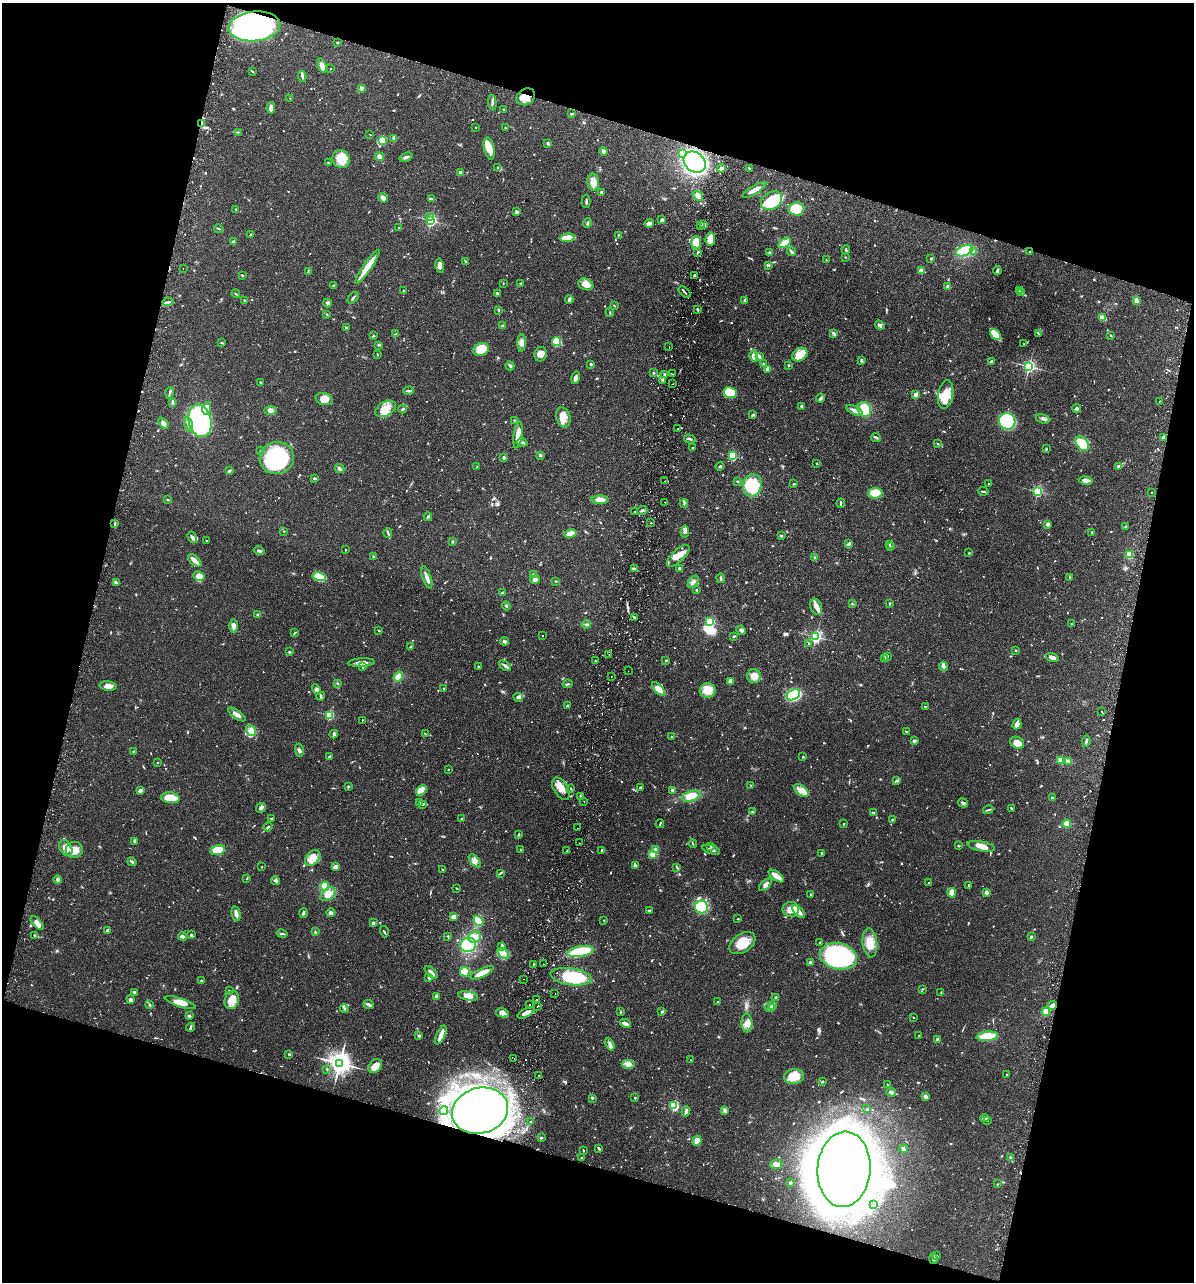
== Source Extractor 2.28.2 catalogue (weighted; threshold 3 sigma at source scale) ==
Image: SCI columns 182-4946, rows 23-5140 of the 5251 x 5158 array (HDU 1 of 3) = the unmasked area's bounding box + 8 px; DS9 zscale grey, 4 x 4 block average (1 PNG px = mean of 4 x 4 image px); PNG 1196 x 1284 px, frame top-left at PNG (2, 3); each listed source drawn as its Kron ellipse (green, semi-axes under 4 px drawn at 4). Shown black and unused: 32% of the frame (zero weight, under 2 of 3 exposures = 3% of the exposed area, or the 3 px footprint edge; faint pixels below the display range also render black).
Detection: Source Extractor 2.28.2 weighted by HDU 2 'WHT'. Background 0.0649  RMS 0.005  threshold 0.0226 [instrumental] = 3 sigma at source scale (4.5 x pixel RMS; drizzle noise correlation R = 1.50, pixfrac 1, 0.05/0.05 arcsec/px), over >= 5 px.
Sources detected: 1124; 12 too faint to see at this stretch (4 x 4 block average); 19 inside a brighter object's white glare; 9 cosmic-ray / hot-pixel residue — neither listed nor drawn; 21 coinciding with a brighter row at this scale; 40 inside a brighter listed object's ellipse — not listed separately; of the other 1023, all 500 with FLUX_AUTO >= 1.9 (the completeness limit of this list) listed and drawn (523 fainter detections not listed), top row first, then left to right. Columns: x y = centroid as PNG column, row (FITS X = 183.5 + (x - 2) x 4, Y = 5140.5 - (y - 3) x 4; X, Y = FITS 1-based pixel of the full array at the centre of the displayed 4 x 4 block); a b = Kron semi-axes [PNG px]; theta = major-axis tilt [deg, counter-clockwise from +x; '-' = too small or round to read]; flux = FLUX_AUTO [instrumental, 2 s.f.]
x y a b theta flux
255 26 26 15 6 700
337 42 3 2 - 2.4
322 66 7 4 -70 23
330 69 2 2 - 2.1
252 71 3 2 - 2.5
302 76 5 2 - 4.5
361 89 3 2 - 3
526 97 10 8 33 36
290 98 2 2 - 1.9
492 103 8 2 -87 8
271 108 5 3 - 16
503 109 3 2 - 2.3
571 114 3 2 - 4.4
202 123 3 2 - 3.6
476 127 2 2 - 1.9
505 128 3 2 - 2
238 132 3 2 - 1.9
370 134 2 2 - 2.6
394 138 3 3 - 6.8
382 140 3 3 - 82
548 144 3 3 - 3.5
489 148 11 5 -78 43
603 151 4 4 - 7.6
682 153 3 2 - 2.5
379 157 4 4 - 7.9
406 157 7 3 18 8.4
341 159 9 8 - 63
695 162 12 9 -38 410
328 163 3 2 - 2.9
497 167 3 2 - 2.8
721 168 4 3 - 6.4
749 168 3 2 - 2.6
460 173 3 2 - 6.8
593 182 8 6 -84 24
754 190 13 3 30 20
601 192 3 2 - 5.7
698 196 6 4 -39 17
383 198 5 3 - 16
431 199 4 3 - 4.4
586 201 7 2 -90 5.8
772 201 11 8 30 120
236 209 2 2 - 3.8
796 209 8 6 6 81
516 212 3 3 - 6.4
430 217 3 2 - 13
431 220 2 2 - 620
662 220 3 2 - 9.3
588 223 5 2 - 5.5
649 223 4 4 - 12
704 224 4 3 - 7
700 225 2 2 - 4.4
399 228 2 2 - 2.2
219 229 5 2 - 2.6
250 235 3 2 - 2.9
618 235 2 2 - 3.1
567 238 7 4 7 40
710 239 7 4 85 38
233 242 3 2 - 3.5
696 242 6 5 - 59
785 243 7 3 35 37
846 250 4 2 - 3.6
965 251 9 5 21 110
698 252 3 2 - 4.8
769 252 4 2 - 3.5
791 252 4 2 - 6
974 252 3 2 - 3.8
1030 252 2 2 - 5
845 257 2 2 - 2.4
931 259 2 2 - 11
826 260 3 2 - 2
465 261 3 2 - 2
769 265 3 2 - 2.3
440 266 7 3 -77 11
367 267 20 3 55 62
183 268 2 2 - 2.7
308 271 4 2 - 3
921 271 4 3 - 22
997 271 4 2 - 8.2
242 275 3 2 - 3.3
694 275 3 2 - 4
520 283 2 2 - 3.5
503 284 2 2 - 2.3
586 284 8 5 -23 26
333 285 2 2 - 2
948 286 3 3 - 4
404 291 3 2 - 2.6
1019 291 3 2 - 2.5
685 292 7 2 -42 3.6
497 293 2 2 - 6.8
1022 293 3 2 - 2.3
236 294 4 2 - 2.7
353 298 6 2 50 5.4
569 299 4 2 - 11
745 300 3 2 - 2.5
244 301 3 2 - 2.8
1136 301 4 3 - 12
168 302 5 2 - 5.6
327 303 4 4 - 7.8
614 305 4 2 - 2.3
697 309 2 2 - 5.1
499 310 3 2 - 3.3
610 312 5 2 - 3.4
327 314 3 2 - 2.2
1102 318 4 2 - 49
880 325 5 3 - 5.7
502 326 2 2 - 2.5
346 328 3 2 - 6.6
1038 333 3 2 - 2.9
396 334 4 2 - 4.4
834 334 3 2 - 10
995 334 6 3 -44 92
1111 335 2 2 - 2.5
373 336 3 2 - 3.1
557 342 4 4 - 84
222 343 4 2 - 3
522 343 8 4 88 17
1024 344 2 2 - 2.1
379 345 2 2 - 2.1
669 347 2 2 - 1.9
481 349 8 6 22 65
541 354 7 6 - 29
377 355 3 2 - 2.1
800 355 8 6 33 25
754 356 5 3 - 18
759 356 3 2 - 7.7
861 361 4 2 - 4.7
992 361 4 2 - 6.8
591 364 3 2 - 3.9
764 364 3 2 - 3
789 365 3 2 - 2.6
510 366 5 2 - 7.9
1029 366 2 2 - 740
767 369 3 3 - 8.1
654 373 3 2 - 2.3
665 374 3 2 - 6.8
673 374 2 2 - 5.3
576 378 6 4 74 10
663 380 4 2 - 4.1
261 382 2 2 - 2.3
673 384 2 2 - 3.8
409 391 5 2 - 4.5
730 392 6 5 - 81
169 393 6 2 76 5.3
916 395 2 2 - 67
946 395 15 7 81 47
821 398 4 3 - 6
324 399 8 6 -16 23
1159 401 2 2 - 3.5
172 402 3 3 - 4.4
801 406 2 2 - 8
207 408 6 4 78 27
1077 408 4 2 - 9.6
385 409 11 7 28 46
403 409 4 2 - 6.5
864 409 8 6 -58 67
270 410 6 4 2 11
855 410 9 3 -27 17
753 415 4 2 - 2.9
563 417 10 7 -74 34
1043 419 7 4 -16 9.6
515 420 3 2 - 3.2
200 421 17 11 -77 550
1007 421 8 8 - 210
163 423 6 4 -51 11
189 425 8 4 -78 14
678 428 2 2 - 2
518 435 13 4 82 30
876 437 5 2 - 4.8
1163 437 3 2 - 5
690 439 6 2 -15 4.7
522 442 5 2 - 7.8
938 444 3 2 - 2.1
1082 444 8 5 -52 88
692 448 2 2 - 2.7
1046 449 3 2 - 2.7
260 451 2 2 - 3.5
540 455 3 2 - 6.2
733 456 2 2 - 280
277 458 17 16 - 330
504 458 3 2 - 8.4
817 464 2 2 - 1.9
720 466 4 2 - 3.4
1118 466 3 3 - 4.7
477 467 2 2 - 2.6
339 469 5 2 - 5.1
229 471 3 2 - 4.8
314 478 3 2 - 4
1086 480 7 3 -10 18
665 481 2 2 - 2.5
737 481 3 2 - 3
794 484 3 2 - 2.5
988 484 2 2 - 3.6
752 485 11 9 76 180
983 491 5 2 - 3.8
1038 491 2 2 - 400
1152 492 2 2 - 2
875 493 7 5 5 49
168 500 2 2 - 2.8
600 500 8 4 -1 26
665 502 2 2 - 1.9
684 503 4 2 - 3.4
841 503 4 2 - 3.4
642 510 5 2 - 5.7
634 512 2 2 - 5.2
428 517 4 2 - 4.4
651 523 2 2 - 4.3
115 524 3 2 - 4.3
1048 524 3 3 - 8.3
1126 526 3 2 - 2.3
284 531 2 2 - 3.5
685 531 6 3 83 8
388 533 5 2 - 3.8
570 533 6 4 11 21
1092 533 3 2 - 2.9
781 536 4 2 - 3
192 538 6 3 -58 11
206 541 2 2 - 2
453 542 3 2 - 2.4
849 543 3 3 - 4.5
889 544 3 2 - 4.2
891 547 2 2 - 2
346 550 2 2 - 2
259 551 5 2 - 7.2
969 553 2 2 - 2.3
1129 554 3 3 - 46
373 556 3 2 - 2.6
678 556 14 6 44 31
815 558 3 2 - 9
195 560 8 3 -42 20
679 568 3 3 - 6.4
634 569 4 3 - 9.3
534 575 2 2 - 5.5
199 576 6 4 -29 44
319 577 7 4 -10 43
427 577 12 3 -71 20
1069 577 3 2 - 2.3
721 578 5 2 - 5.7
535 579 5 4 - 13
556 581 2 2 - 3.2
693 582 7 4 53 12
116 583 4 2 - 3.7
696 590 2 2 - 2.7
502 593 2 2 - 9.7
890 603 2 2 - 12
852 604 3 2 - 2.1
506 606 4 2 - 3.7
816 607 8 5 -67 20
258 615 3 2 - 6
634 617 2 2 - 6.2
710 622 2 2 - 270
586 624 5 2 - 4.6
1072 624 3 2 - 2.8
234 626 6 4 -89 14
741 630 5 3 - 9.4
379 631 3 2 - 2.4
295 633 3 2 - 3.6
543 636 2 2 - 15
734 636 2 2 - 4.2
816 637 2 2 - 620
504 641 4 3 - 5.2
809 644 4 2 - 4
410 647 4 2 - 2.5
1016 650 2 2 - 3.1
289 652 3 2 - 3.5
609 654 2 2 - 2
887 656 3 2 - 2.1
1052 658 6 3 -16 13
884 659 2 2 - 2
666 660 2 2 - 3.1
595 661 2 2 - 2.5
361 663 13 3 4 16
363 666 3 2 - 2.7
505 666 7 2 -36 8.5
943 666 4 2 - 17
478 667 3 2 - 3.7
628 671 2 2 - 2
611 676 2 2 - 3.8
754 676 7 7 - 27
398 677 5 2 - 67
730 681 3 2 - 12
337 683 2 2 - 2.1
567 684 5 2 - 4.1
108 686 8 4 -7 18
444 688 2 2 - 2.7
317 689 5 3 - 5.5
658 689 8 4 -48 28
708 690 8 7 - 46
793 695 7 5 29 130
321 696 4 2 - 5.5
518 697 4 4 - 7.2
567 706 3 2 - 3.9
926 707 3 2 - 3.7
1102 711 2 2 - 1.9
237 714 10 3 -34 17
329 715 2 2 - 250
362 720 2 2 - 3.4
1017 724 5 3 - 14
251 731 6 4 -55 14
906 732 3 2 - 2
334 734 4 2 - 9.9
425 734 3 2 - 2.1
672 737 3 2 - 4.9
914 741 4 3 - 6.3
1086 741 5 2 - 6.6
1017 743 7 5 -33 26
299 750 6 3 -80 6.9
134 752 3 3 - 3.6
329 757 4 2 - 5.2
803 757 2 2 - 3.4
1061 760 2 2 - 85
1068 761 2 2 - 2.2
158 763 2 2 - 2.2
448 769 2 2 - 2.1
897 780 3 2 - 3.1
750 785 2 2 - 2.8
348 787 2 2 - 14
571 788 2 2 - 2.5
640 788 3 2 - 4.2
561 789 12 7 -58 36
421 790 6 4 39 48
672 790 2 2 - 27
801 790 8 5 -37 23
140 791 4 3 - 9
581 796 3 2 - 3.6
691 796 10 5 17 52
170 798 9 5 -6 46
1052 798 3 2 - 7.3
584 801 2 2 - 9.1
420 802 3 2 - 2.3
963 803 5 3 - 8.3
423 804 3 2 - 4.2
261 808 5 3 - 10
1011 808 3 2 - 3.3
988 810 5 2 - 3.7
752 811 3 2 - 2.7
874 813 4 3 - 4.6
271 818 3 2 - 2.5
462 819 3 2 - 3.7
892 820 3 2 - 2.7
660 824 4 2 - 3.3
844 824 3 2 - 2.3
1067 824 4 4 - 28
268 827 5 2 - 3.7
577 828 2 2 - 2.1
519 834 3 2 - 3.9
135 841 3 2 - 8.6
579 843 2 2 - 2.5
693 843 4 2 - 2.8
711 846 3 2 - 2.8
958 846 3 2 - 3.1
981 846 14 5 -11 30
66 848 8 6 -60 27
74 850 8 8 - 33
218 850 7 5 16 47
521 850 2 2 - 2.1
602 850 3 2 - 5.2
655 850 4 3 - 7.1
711 850 9 2 -18 10
567 851 2 2 - 2.1
821 853 3 2 - 2.6
653 854 2 2 - 60
313 858 9 6 45 37
475 861 8 4 -49 16
132 862 5 2 - 4.2
635 866 3 3 - 5.6
262 867 2 2 - 2
336 867 3 2 - 16
677 868 3 2 - 2.2
443 870 3 2 - 2.7
500 873 3 2 - 2.2
776 876 9 4 -36 27
247 879 4 2 - 2
57 880 4 3 - 7.8
275 880 4 3 - 6.7
929 883 3 2 - 2.3
765 885 8 4 43 13
968 885 3 2 - 2.2
325 886 4 4 - 30
456 888 3 2 - 2.1
987 892 3 3 - 11
952 893 5 4 - 22
328 894 8 5 41 32
810 894 2 2 - 7
701 907 6 6 - 110
791 909 8 7 - 29
650 910 3 2 - 2.9
799 912 8 3 -45 29
303 913 5 2 - 6
331 913 4 4 - 7.8
236 914 7 3 -78 11
453 917 3 3 - 19
738 919 2 2 - 2.5
604 920 2 2 - 2
478 921 5 4 - 49
37 923 8 4 -47 13
373 923 3 3 - 4.2
107 931 3 2 - 9.3
315 932 3 2 - 2.7
384 932 6 2 -74 3.4
282 934 6 2 -12 4
34 935 3 2 - 2.7
191 935 3 2 - 3.3
183 936 4 3 - 5.7
448 936 2 2 - 2.7
475 937 6 5 - 23
1031 937 2 2 - 15
820 942 3 2 - 3
742 943 15 9 34 52
870 943 15 7 -84 46
468 945 8 7 - 110
502 946 3 2 - 3.2
581 951 13 5 10 150
503 953 7 3 -43 13
838 956 19 13 -14 530
810 962 2 2 - 23
533 964 2 2 - 1.9
543 964 2 2 - 2.9
431 972 8 3 -44 12
465 972 5 4 - 49
482 973 12 3 25 40
571 977 20 8 -8 200
429 978 4 2 - 4.2
523 979 2 2 - 2.5
201 981 2 2 - 9.7
922 989 2 2 - 2
229 990 2 2 - 2.7
134 992 2 2 - 6.1
941 993 3 2 - 2.5
555 994 2 2 - 2.7
436 996 3 2 - 6
468 996 10 4 -11 29
776 997 2 2 - 17
131 1000 4 3 - 9.5
232 1000 9 7 71 48
537 1000 2 2 - 1.9
718 1002 2 2 - 2.3
180 1003 16 4 -18 29
150 1005 4 2 - 3.3
369 1005 5 2 - 10
530 1005 2 2 - 5.2
773 1005 3 3 - 21
1052 1005 5 3 - 10
537 1007 2 2 - 14
770 1008 5 3 - 9.4
344 1009 4 2 - 3.5
662 1011 3 2 - 2.9
621 1012 3 2 - 4.2
1046 1012 4 4 - 34
502 1013 6 4 -12 17
526 1013 9 3 29 18
189 1016 4 2 - 4.3
913 1017 2 2 - 2.5
625 1023 6 2 -26 14
747 1023 9 5 -87 20
190 1027 4 2 - 6.3
441 1035 10 4 66 20
419 1036 2 2 - 5.8
919 1036 2 2 - 2.1
987 1036 11 4 6 79
938 1039 2 2 - 36
610 1044 6 3 -62 9.3
289 1054 2 2 - 3.5
514 1058 2 2 - 23
691 1060 2 2 - 3.2
339 1063 4 3 - 3100
628 1064 7 3 -6 11
375 1066 8 6 49 30
327 1069 3 2 - 2.3
1007 1074 2 2 - 2
538 1075 2 2 - 11
794 1076 10 7 9 44
822 1081 2 2 - 4.2
887 1084 2 2 - 2.1
891 1092 4 3 - 7.9
926 1097 3 2 - 16
592 1098 3 2 - 2.9
635 1098 2 2 - 8
674 1106 2 2 - 310
867 1109 3 2 - 3.2
724 1110 4 3 - 5.5
444 1111 4 2 - 4.4
480 1111 28 23 16 1500
686 1111 5 3 - 7.5
985 1118 5 3 - 14
987 1121 2 2 - 3.4
531 1122 3 2 - 2.8
541 1138 3 2 - 4.6
697 1141 5 4 - 23
599 1149 4 2 - 5.8
903 1149 4 3 - 6
583 1150 2 2 - 2.6
581 1158 2 2 - 2.7
1011 1158 4 3 - 6.1
776 1164 6 5 - 14
844 1169 38 26 86 6000
790 1183 3 2 - 3.5
998 1184 3 2 - 2
874 1205 3 2 - 2.1
936 1255 3 2 - 2.4
933 1259 5 2 - 6.9
Overlapping masked pixels (flux is a lower limit): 5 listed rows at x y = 255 26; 526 97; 202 123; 1030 252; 480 1111
Diffuse or blended objects may show on this block-average render without a row.